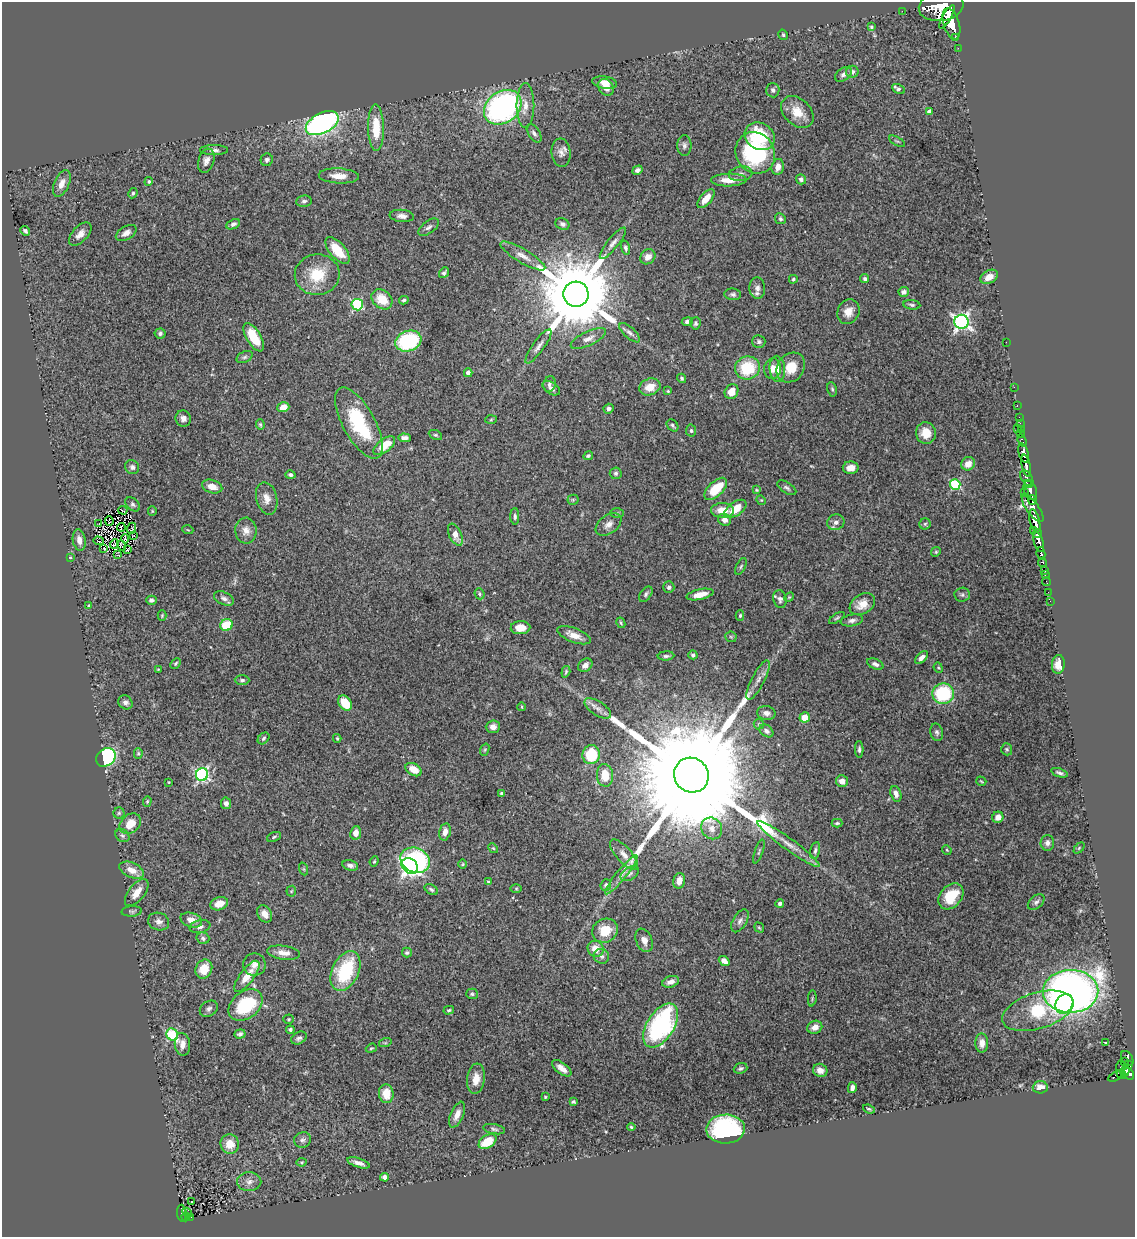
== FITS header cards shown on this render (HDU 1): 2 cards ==
NAXIS1  =                 1133
NAXIS2  =                 1235

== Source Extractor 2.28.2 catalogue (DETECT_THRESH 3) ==
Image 1133 x 1235 px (HDU 1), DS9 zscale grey, 1 PNG px = 1 image px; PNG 1137 x 1239 px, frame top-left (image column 1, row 1235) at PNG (2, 2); each listed source drawn as its Kron ellipse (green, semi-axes under 4 px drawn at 4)
Background 1.8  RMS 0.036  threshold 0.107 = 3 sigma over >= 5 px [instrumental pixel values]
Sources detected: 349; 1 with non-positive FLUX_AUTO (blend fragments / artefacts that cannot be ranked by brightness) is neither listed nor drawn; the other 348 listed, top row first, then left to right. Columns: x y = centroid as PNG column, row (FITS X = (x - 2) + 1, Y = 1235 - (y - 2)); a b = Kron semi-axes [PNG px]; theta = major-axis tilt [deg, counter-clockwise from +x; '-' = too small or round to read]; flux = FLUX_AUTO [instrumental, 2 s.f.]
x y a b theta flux
941 6 22 14 10 11000
902 11 2 2 - 18
947 17 13 4 60 3400
951 24 16 8 -73 6700
871 27 4 3 - 3.3
783 35 5 4 - 4.1
956 37 3 3 - 190
958 48 2 2 - 22
852 72 6 6 - 7.5
844 74 9 6 37 8.8
605 82 12 6 -9 21
606 87 9 7 -54 22
898 89 7 4 -28 5.6
773 90 7 6 - 7.4
525 106 22 9 90 29
503 107 20 15 37 640
797 112 18 13 -43 42
929 112 4 4 - 12
322 123 18 10 27 650
376 128 23 8 -89 65
534 133 10 5 -57 8.3
760 136 16 13 -31 110
897 141 9 3 -28 3.2
684 145 10 7 -90 8.5
214 150 14 5 0 8.9
561 153 14 9 -84 15
755 153 21 19 -56 270
267 160 6 6 - 6.6
206 161 12 7 72 13
778 167 8 6 78 15
637 170 5 4 - 7.9
741 174 12 7 8 10
339 176 20 7 -3 31
801 179 5 5 - 6.3
729 180 18 6 2 29
149 181 4 4 - 3.8
62 184 14 7 66 18
133 193 5 4 - 3.5
706 199 11 5 50 29
304 201 8 5 9 6.4
402 216 12 6 -5 13
780 219 6 5 - 5.1
233 224 7 4 24 6.7
562 224 7 5 -23 7.8
429 227 12 6 37 7.9
25 231 5 3 - 6
126 233 11 6 31 13
80 234 14 7 47 17
613 243 20 5 51 14
625 248 7 4 -75 5.5
337 250 16 7 -49 48
523 256 26 7 -30 23
648 257 8 7 - 16
444 273 6 4 53 5.7
317 275 22 20 7 84
989 277 9 6 30 22
793 279 4 4 - 3.6
865 279 4 4 - 6.5
757 288 10 8 -88 12
904 292 5 5 - 7.6
576 294 12 12 - 40000
733 294 8 6 -6 6.4
382 299 11 9 -39 52
404 300 5 3 - 4
357 305 6 5 - 250
912 305 8 4 -8 5.2
848 312 13 10 65 25
687 322 5 4 - 7.5
961 322 7 7 - 830
695 323 6 5 - 4.6
160 333 5 5 - 5.8
630 333 13 5 -42 8.3
254 337 16 7 -59 57
588 339 19 7 25 16
408 341 13 10 19 230
759 342 7 6 - 6.2
1006 342 2 2 - 140
538 346 21 5 54 14
245 357 8 5 27 6
791 367 16 13 52 52
747 368 12 11 - 110
773 369 10 8 81 24
777 369 13 7 -86 20
468 373 4 4 - 14
681 378 5 4 - 3.5
549 384 8 6 75 6.6
650 387 11 8 20 33
1014 387 2 2 - 23
551 388 10 6 -33 9.3
832 389 7 5 -79 4.7
668 391 4 4 - 2.5
731 392 8 6 56 31
1017 406 3 2 - 49
283 407 6 5 - 28
609 409 5 4 - 6.4
1019 417 2 2 - 26
183 419 8 7 - 12
491 420 6 4 3 2.9
359 423 40 16 -61 170
1020 423 2 2 - 29
260 425 5 4 - 3.3
672 425 7 5 -48 4.7
1018 429 3 2 - 18
1021 429 3 2 - 56
691 431 6 5 - 4.8
926 433 11 10 - 37
1021 434 3 2 - 65
435 435 7 4 -26 4.2
405 438 6 4 -2 9
1022 441 6 3 -70 130
384 446 13 6 38 57
1024 453 10 4 -73 2800
588 456 5 4 - 4.3
968 464 7 6 - 21
1026 466 11 4 -78 2700
132 467 7 7 - 7.4
851 468 8 6 2 21
616 473 6 6 - 5.6
290 475 5 4 - 5.1
1027 478 9 5 -58 890
955 484 5 5 - 180
1029 484 4 3 - 540
212 487 10 6 -17 24
787 488 11 5 -31 6.6
716 489 14 7 44 72
756 490 4 3 - 2.4
1030 490 10 6 -68 1600
1024 492 2 2 - 76
267 498 16 10 -76 23
573 500 5 5 - 3.3
761 500 5 4 - 2.4
1032 500 5 3 - 830
133 504 8 5 -41 6.3
1033 508 16 6 -54 2300
735 509 12 6 36 44
123 510 5 2 - 0.88
723 510 11 7 -1 35
152 511 5 4 - 2.5
617 513 7 5 1 3.8
515 516 8 4 -89 5.4
725 520 7 6 - 14
109 521 5 2 - 1.8
1035 521 12 5 -75 4700
836 522 9 7 21 12
98 524 3 2 - 2.3
608 524 14 9 36 18
925 524 5 5 - 3.8
121 527 4 2 - 0.83
132 528 6 2 67 0.013
188 530 5 3 - 2.3
1033 530 3 2 - 220
246 531 13 10 -88 20
1037 533 5 3 - 1100
455 535 12 6 -65 24
134 536 3 2 - 3.7
125 539 4 3 - 2.4
79 540 11 6 -81 17
99 541 5 2 - 2.3
1039 542 10 4 -75 2500
114 544 5 2 - 3
122 545 5 2 - 7.4
103 549 3 2 - 4.1
127 549 4 3 - 2.2
936 552 5 4 - 3.1
1041 553 6 3 -81 540
117 555 3 3 - 3.4
70 557 4 2 - 1.7
1042 562 4 3 - 310
741 566 9 5 63 4.7
1044 571 3 3 - 110
1045 575 2 2 - 20
1046 582 4 2 - 36
669 587 6 5 - 6.5
1048 592 2 2 - 16
479 594 5 5 - 4.1
646 594 9 5 55 6.3
700 594 14 5 12 28
962 595 8 7 - 6.5
789 597 5 4 - 2.6
224 598 10 6 -24 8.9
780 599 9 6 -79 8.9
151 600 5 4 - 7.3
1050 601 2 2 - 14
862 604 14 9 34 32
89 606 3 3 - 4.2
740 615 5 4 - 3.6
162 616 5 4 - 2.8
837 618 9 4 33 4.3
852 620 11 5 10 9.3
621 623 5 3 - 3.4
226 625 6 5 - 78
520 628 10 6 3 27
574 635 18 7 -21 25
731 637 6 5 - 3.5
693 655 4 4 - 5.2
666 656 8 4 4 5.3
922 658 8 4 45 12
176 663 6 4 47 3.5
875 664 8 5 -24 8.2
1058 664 9 6 84 21
585 665 8 6 42 12
938 668 5 4 - 3
158 669 3 3 - 2.1
566 672 6 3 72 3.4
242 680 7 4 0 4.9
758 680 22 6 63 19
943 694 11 10 - 170
125 702 7 6 - 9
345 703 8 6 -51 64
522 707 4 2 - 2.1
598 708 15 7 -33 16
766 713 9 7 -12 11
805 717 5 5 - 37
759 724 5 5 - 3.4
493 727 7 6 - 13
766 731 8 5 -37 8.1
937 732 8 6 -76 6.8
264 738 7 5 47 4.6
337 738 4 3 - 3.1
859 749 8 4 -87 5.2
1007 749 6 5 - 3.9
485 750 6 4 70 2.8
138 753 5 4 - 3.1
591 755 9 9 - 85
106 757 10 8 40 320
414 770 9 6 -31 30
1059 773 8 3 -19 5.9
202 774 6 6 - 440
605 775 11 8 -86 41
691 775 18 17 - 150000
842 781 6 6 - 20
981 781 5 2 - 2.6
169 782 2 2 - 1.7
502 793 4 3 - 6.4
896 794 8 5 -72 12
147 801 5 4 - 2.8
226 803 6 5 - 8.8
119 813 5 5 - 3.8
998 817 6 5 - 19
837 823 5 3 - 3.5
130 824 12 9 41 38
712 828 11 10 - 20
445 832 9 5 77 16
356 833 7 5 82 18
122 836 7 6 - 5.1
274 837 7 4 23 4
1047 843 8 6 86 9.5
789 844 38 6 -36 34
493 848 5 4 - 2.9
1079 848 6 4 46 3.5
815 850 8 5 77 5.7
947 850 5 4 - 2.9
759 851 12 3 71 4.2
624 854 19 7 -49 20
415 860 15 12 -25 260
374 861 5 4 - 2.8
463 864 5 3 - 2.2
350 865 8 5 -14 8.3
410 866 9 7 -42 890
304 869 6 4 -71 3.1
132 870 13 7 -24 24
630 874 10 6 31 8.4
621 875 24 5 51 21
679 881 8 5 75 19
488 882 4 3 - 3.2
606 885 6 5 - 5.2
431 889 7 4 -32 4.7
516 889 5 3 - 2.4
291 891 5 5 - 3
137 893 16 8 52 30
951 896 15 10 50 62
1036 902 10 6 41 7.7
780 903 4 4 - 6.4
219 904 9 6 19 24
132 911 10 5 4 5
265 914 9 7 -58 18
191 920 11 7 -18 21
740 921 12 7 60 9.8
159 922 11 8 -18 13
200 927 10 6 11 9
759 928 5 4 - 3
605 931 13 11 27 54
203 938 6 6 - 5.3
644 940 12 8 -68 15
596 949 8 7 - 29
284 953 16 7 -8 19
407 953 5 5 - 3.8
601 956 8 7 - 7.8
724 961 6 4 -41 14
254 965 11 11 - 17
204 969 10 8 61 43
345 971 21 13 64 160
247 976 19 7 53 34
671 982 9 5 19 13
1071 991 28 21 1 1700
472 994 6 5 - 4.6
812 998 8 3 85 3.2
1064 1004 10 8 56 150
246 1005 19 13 37 150
209 1009 10 7 34 9.1
449 1010 5 4 - 3.6
1038 1011 37 18 17 150
289 1019 5 4 - 3
661 1025 24 13 58 350
815 1027 7 6 - 15
290 1030 4 3 - 4.9
240 1034 6 4 6 5.3
172 1035 6 5 - 200
299 1038 8 5 32 6.8
385 1043 6 4 18 3.2
982 1043 9 6 -90 13
1106 1043 3 2 - 3
182 1044 11 7 -84 17
371 1048 6 4 20 3.1
1127 1058 8 5 -58 580
1124 1061 3 2 - 86
1128 1065 4 3 - 350
1120 1066 6 2 74 75
562 1068 11 5 -37 16
740 1068 7 5 19 5.5
820 1070 7 6 - 17
1125 1071 5 4 - 660
1122 1074 5 4 - 240
1129 1074 6 4 -59 850
1115 1076 7 4 31 170
476 1079 15 9 82 30
1040 1087 7 6 - 22
852 1088 5 4 - 11
386 1094 9 7 -84 41
545 1097 3 3 - 2.6
573 1102 3 3 - 3.3
869 1109 6 3 -20 3.5
457 1115 14 6 66 18
631 1127 4 4 - 2.9
494 1129 11 5 -11 6
726 1129 19 14 2 290
302 1140 8 7 - 8.6
487 1142 10 6 35 62
230 1144 10 9 - 35
302 1162 5 4 - 2.7
359 1163 11 4 -18 14
385 1177 4 4 - 11
249 1182 12 9 1 16
191 1201 3 2 - 4.6
182 1213 8 4 -86 230
187 1213 5 2 - 53
186 1217 4 4 - 230
191 1217 2 2 - 20
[1 non-positive-flux detection neither listed nor drawn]